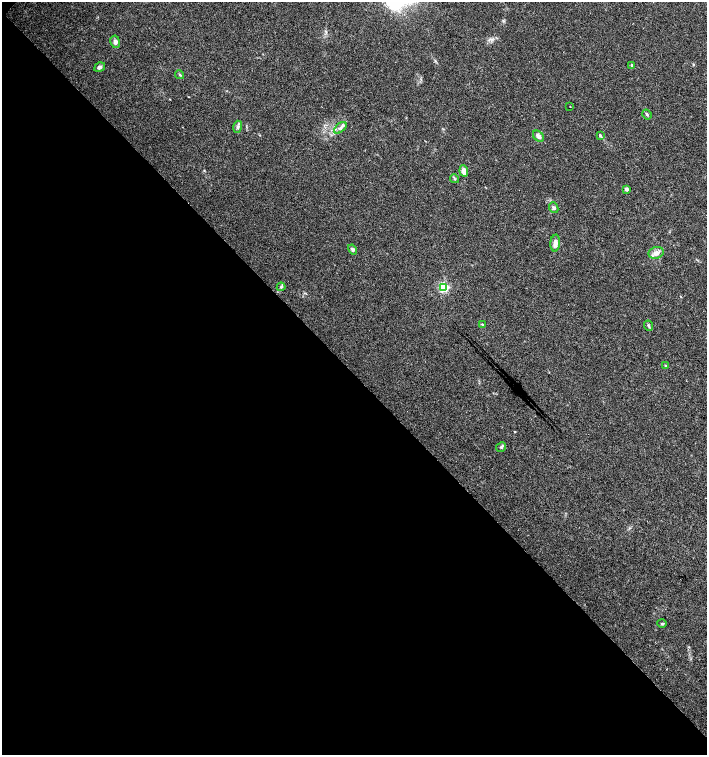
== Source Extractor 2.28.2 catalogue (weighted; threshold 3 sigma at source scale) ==
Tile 9 of 4 x 4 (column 1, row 3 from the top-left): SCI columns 159-1567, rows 1509-3013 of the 6020 x 6026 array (HDU 1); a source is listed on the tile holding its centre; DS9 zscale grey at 2 x 2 block average (1 PNG px = mean of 2 x 2 image px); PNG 709 x 757 px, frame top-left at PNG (2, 2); each listed source drawn as its Kron ellipse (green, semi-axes under 4 px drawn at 4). Shown black and unused: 51% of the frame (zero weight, under 3 of 4 exposures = <1% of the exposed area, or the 3 px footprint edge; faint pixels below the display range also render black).
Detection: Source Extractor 2.28.2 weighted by HDU 2 'WHT'; one run over the whole footprint, this tile lists its part. Background 0.0333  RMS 0.0033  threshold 0.0149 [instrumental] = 3 sigma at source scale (4.5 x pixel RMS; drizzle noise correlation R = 1.50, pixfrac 1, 0.0396/0.0396 arcsec/px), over >= 5 px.
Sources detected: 26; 2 inside a brighter listed object's ellipse — not listed separately; the other 24 listed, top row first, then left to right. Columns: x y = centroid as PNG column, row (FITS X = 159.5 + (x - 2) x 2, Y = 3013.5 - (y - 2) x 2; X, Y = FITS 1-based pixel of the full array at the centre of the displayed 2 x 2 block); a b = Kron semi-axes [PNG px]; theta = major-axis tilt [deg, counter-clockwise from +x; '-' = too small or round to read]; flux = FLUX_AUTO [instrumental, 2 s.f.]
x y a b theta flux
115 42 6 4 -79 2.4
632 65 4 3 - 0.95
100 67 6 4 34 2
179 75 4 2 - 0.65
570 106 2 2 - 0.48
647 114 5 3 - 1.1
238 127 6 4 74 1.8
340 128 7 4 39 2.5
600 135 4 3 - 1.3
538 136 6 4 -44 4.1
464 171 6 4 -82 5.2
454 179 5 3 - 0.91
626 189 3 3 - 1.8
554 208 5 4 - 1.5
555 243 8 4 86 3.8
352 249 5 4 - 1.7
656 253 7 6 - 3.9
281 287 4 3 - 1
444 287 4 4 - 53
483 325 3 3 - 0.78
648 326 5 3 - 1.3
666 366 3 2 - 0.56
501 447 5 4 - 1.3
662 624 4 3 - 0.95